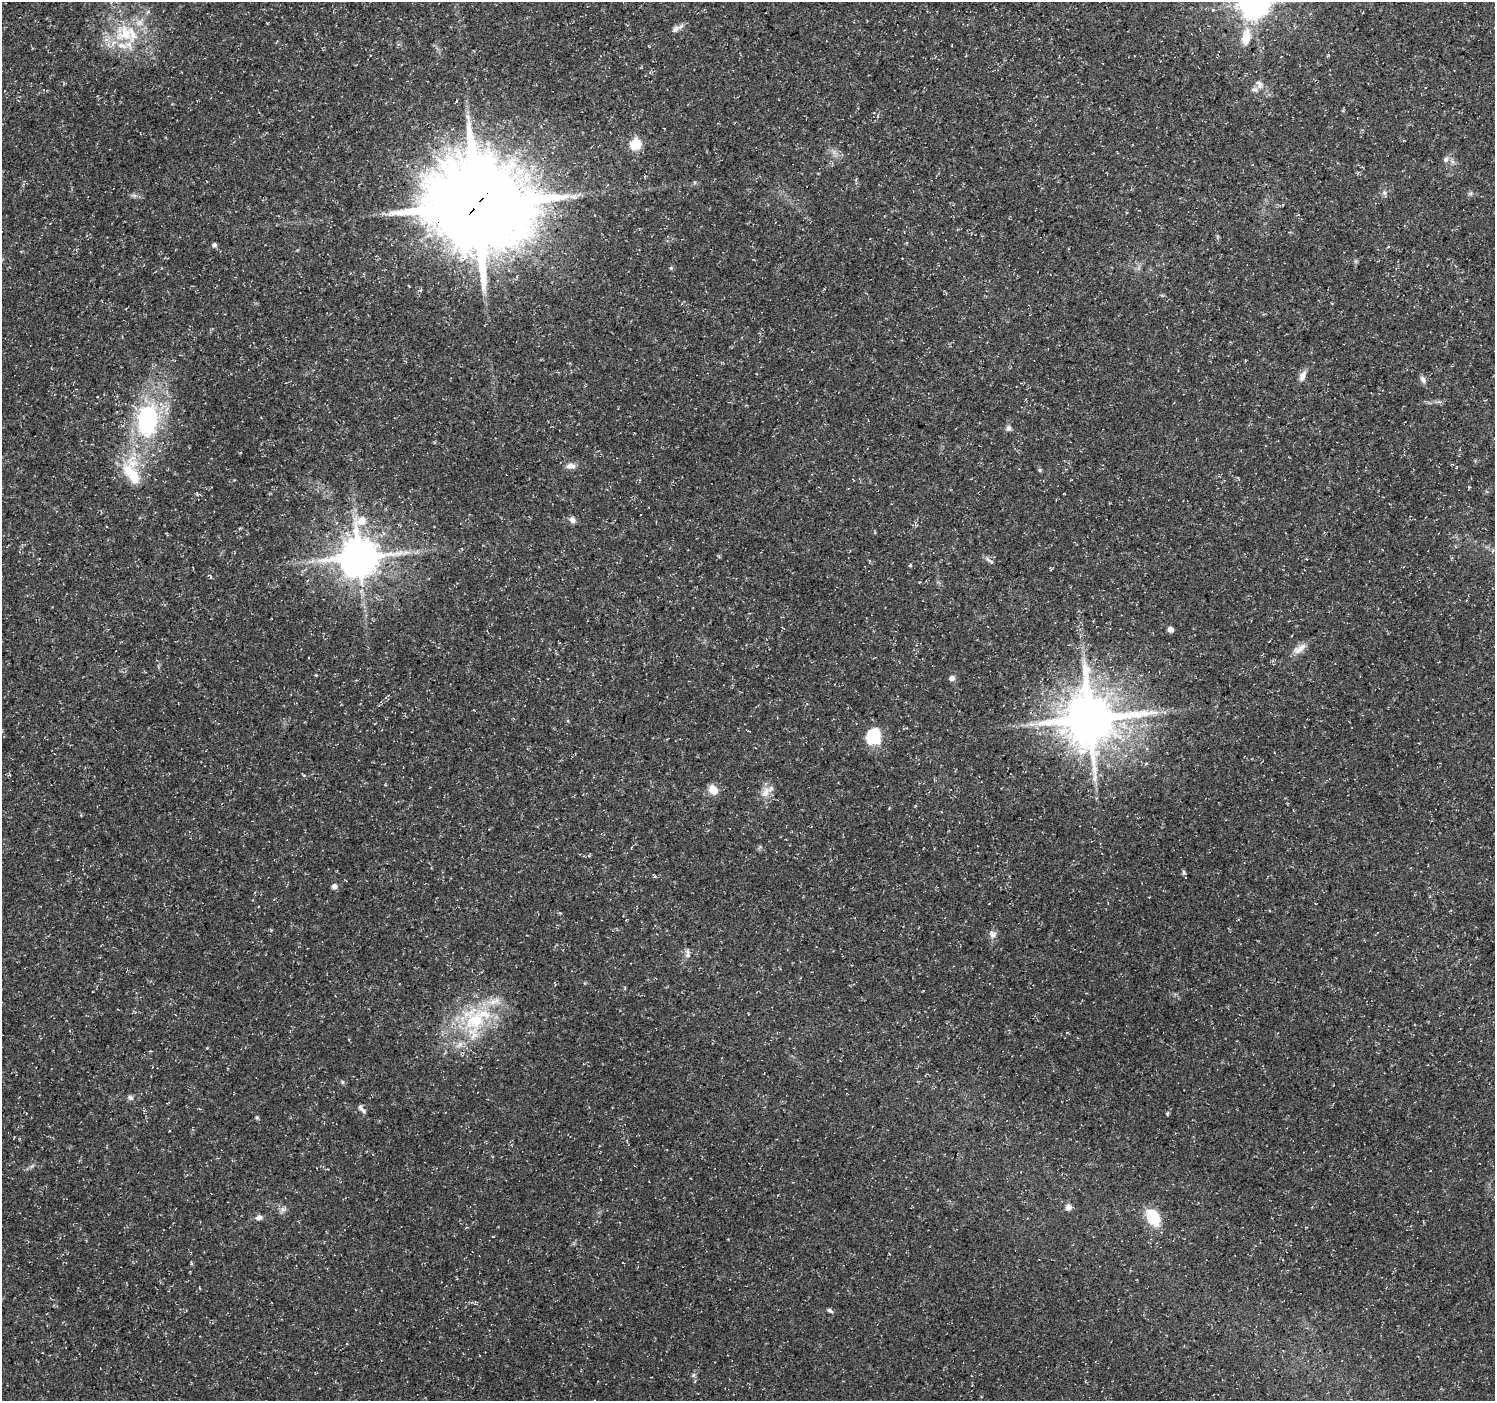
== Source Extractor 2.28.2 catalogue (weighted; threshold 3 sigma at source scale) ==
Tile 10 of 4 x 4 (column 2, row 3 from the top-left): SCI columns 1495-2987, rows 1575-2973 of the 5980 x 6015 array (HDU 1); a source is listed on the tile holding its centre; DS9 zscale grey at full resolution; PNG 1497 x 1403 px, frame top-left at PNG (2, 2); no overlay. Shown black and unused: <1% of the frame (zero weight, under 3 of 5 exposures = <1% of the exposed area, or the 3 px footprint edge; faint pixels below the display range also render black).
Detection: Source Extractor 2.28.2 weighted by HDU 2 'WHT'; one run over the whole footprint, this tile lists its part. Background 0.0541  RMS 0.0028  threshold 0.0125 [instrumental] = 3 sigma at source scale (4.5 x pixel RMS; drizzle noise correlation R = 1.50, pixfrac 1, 0.0396/0.0396 arcsec/px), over >= 5 px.
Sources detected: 56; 1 cosmic-ray / hot-pixel residue — not listed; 3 inside a brighter listed object's ellipse — not listed separately; the other 52 listed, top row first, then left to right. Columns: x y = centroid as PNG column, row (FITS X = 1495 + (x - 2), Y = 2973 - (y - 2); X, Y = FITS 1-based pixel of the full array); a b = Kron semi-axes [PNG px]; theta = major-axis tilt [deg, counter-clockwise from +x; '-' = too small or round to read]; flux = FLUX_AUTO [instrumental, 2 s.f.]
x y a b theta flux
1254 4 9 9 - 380
1213 10 5 3 - 0.26
675 29 13 6 41 1.2
125 33 28 23 35 14
1246 37 23 11 79 4.8
1281 57 3 2 - 0.14
1259 84 12 8 -76 1.7
636 144 6 6 - 20
1446 159 7 6 - 0.86
477 205 31 28 -12 3800
214 245 5 5 - 0.75
671 268 5 5 - 0.35
1302 376 14 7 63 1.6
1423 379 10 6 -61 1.1
147 420 41 26 85 33
1008 428 8 7 - 0.84
571 466 13 7 3 1.5
1040 470 6 4 -89 0.37
131 474 35 15 -52 9.7
572 520 9 6 -33 1.2
406 552 12 4 15 1.1
359 557 12 11 - 910
989 560 16 3 -37 0.71
312 561 7 5 44 0.77
910 565 4 3 - 0.4
210 576 6 3 -71 0.3
1170 629 5 5 - 1.3
1299 649 21 9 35 2.3
952 678 6 5 - 1.1
1090 719 15 15 - 1500
1047 722 33 10 11 7.3
874 737 18 15 -75 9.5
713 790 9 7 -51 4.3
766 792 17 9 59 2.6
1184 872 6 5 - 0.48
334 886 6 5 - 1.2
993 934 11 8 73 1.3
688 953 13 5 -82 0.97
853 984 3 3 - 0.23
476 1018 46 35 33 25
343 1082 6 4 -89 0.37
130 1098 8 6 -17 0.84
361 1109 12 5 -50 1
1168 1113 6 4 70 0.34
257 1117 6 4 -1 0.35
1068 1207 7 7 - 1.1
283 1210 8 7 - 0.96
259 1217 8 6 16 1.1
1153 1217 21 13 -62 7.8
191 1263 5 3 - 0.32
830 1310 8 4 -32 0.57
693 1375 6 4 71 0.47
Overlapping masked pixels (flux is a lower limit): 1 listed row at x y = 477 205
Isophote crosses this tile's border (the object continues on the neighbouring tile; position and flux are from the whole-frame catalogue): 1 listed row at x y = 1254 4